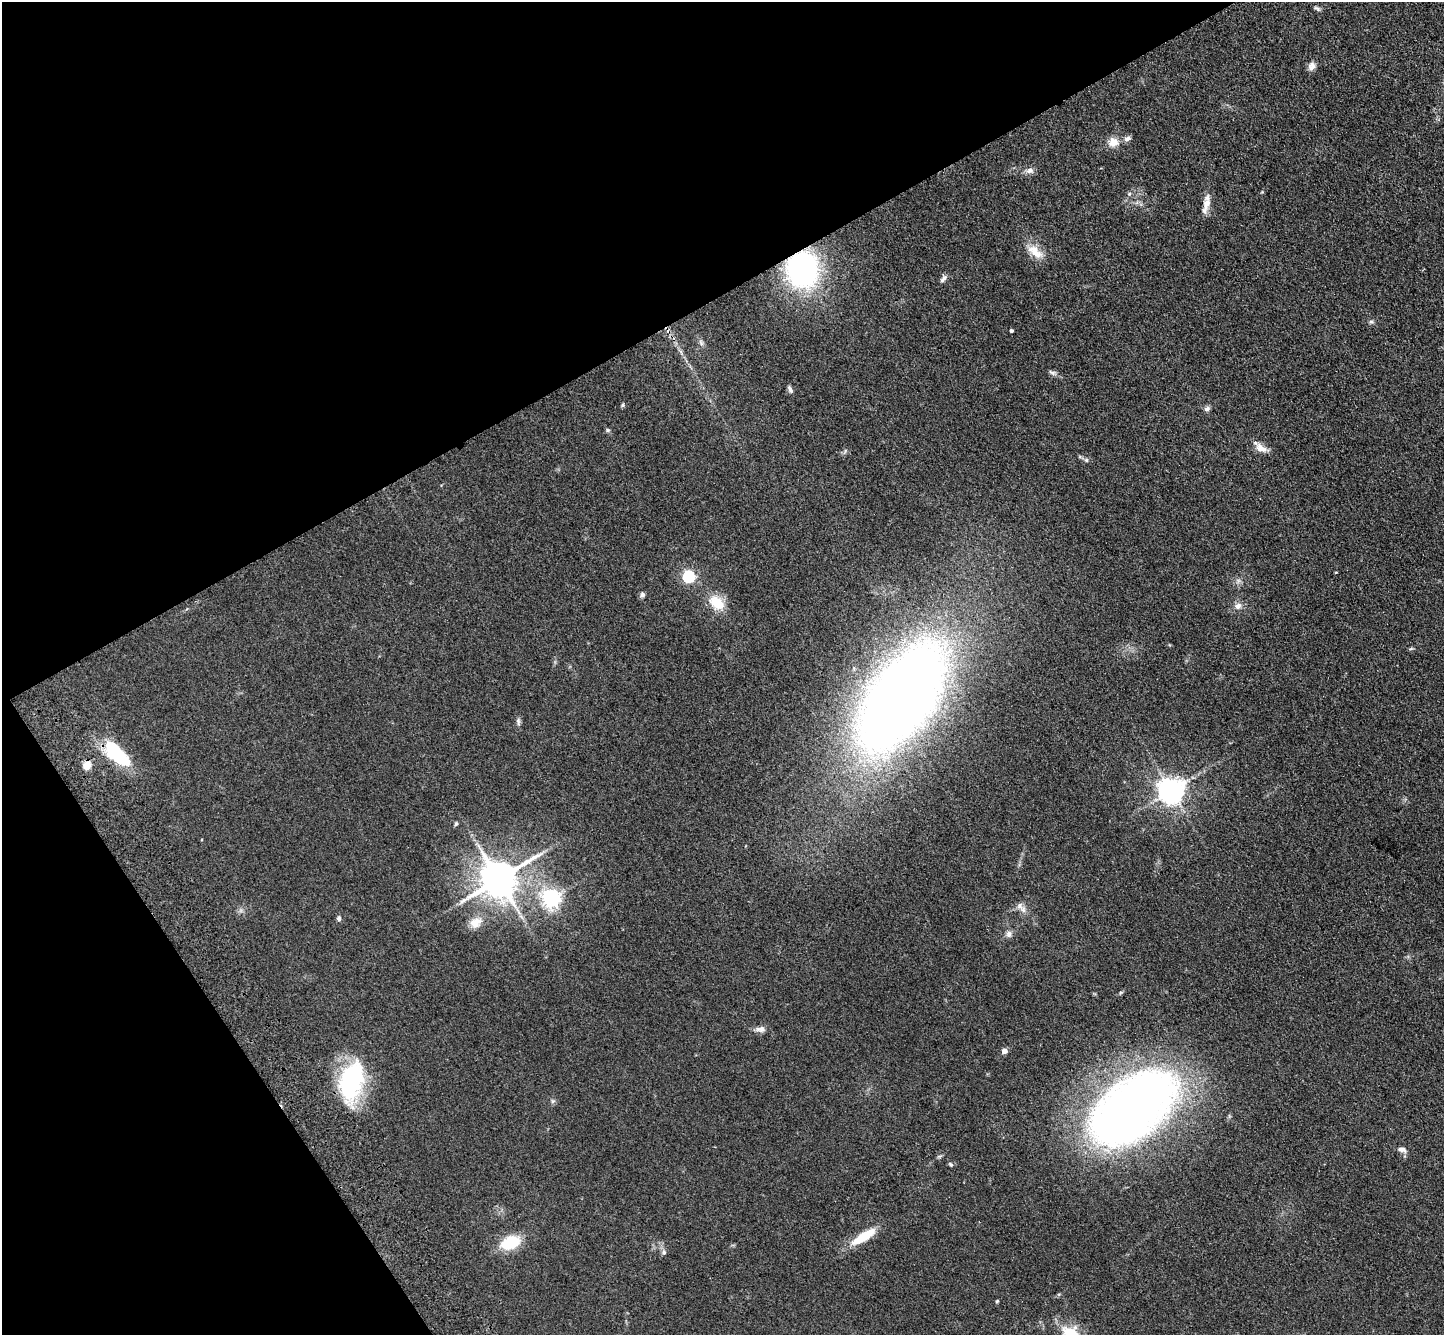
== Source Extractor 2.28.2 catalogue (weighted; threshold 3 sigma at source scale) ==
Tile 5 of 4 x 4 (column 1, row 2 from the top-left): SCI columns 106-1547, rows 3028-4360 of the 5980 x 5920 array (HDU 1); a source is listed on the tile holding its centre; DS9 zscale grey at full resolution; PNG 1446 x 1337 px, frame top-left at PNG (2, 2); no overlay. Shown black and unused: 30% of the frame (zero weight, under 3 of 4 exposures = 6% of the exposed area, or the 3 px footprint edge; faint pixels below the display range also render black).
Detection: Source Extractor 2.28.2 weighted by HDU 2 'WHT'; one run over the whole footprint, this tile lists its part. Background 0.0609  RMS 0.0079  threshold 0.0357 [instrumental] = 3 sigma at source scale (4.5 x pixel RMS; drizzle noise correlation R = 1.50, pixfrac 1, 0.05/0.05 arcsec/px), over >= 5 px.
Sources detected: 49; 1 inside a brighter object's white glare — not listed; the other 48 listed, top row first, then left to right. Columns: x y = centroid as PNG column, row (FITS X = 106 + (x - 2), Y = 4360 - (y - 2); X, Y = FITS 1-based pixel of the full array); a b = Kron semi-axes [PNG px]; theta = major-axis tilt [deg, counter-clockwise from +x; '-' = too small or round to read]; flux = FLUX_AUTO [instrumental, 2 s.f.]
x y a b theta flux
1317 8 10 4 -33 1.7
1312 66 11 8 63 3.9
1127 139 10 6 22 2.8
1113 142 13 13 - 7.8
1030 171 10 8 5 3.6
1206 204 18 10 83 7.5
1035 251 25 11 -40 12
802 269 29 26 -86 170
943 279 11 6 49 2.9
1371 322 6 5 - 1.4
1011 331 3 3 - 1.5
701 343 7 4 -73 1.7
1052 372 11 4 -14 2
790 389 11 5 -62 2
623 405 5 5 - 1.2
1207 409 7 7 - 2.3
607 430 6 5 - 1.1
1261 448 17 9 -31 6.6
1086 460 6 5 - 1.5
689 577 6 5 - 110
642 595 7 5 89 2.2
717 603 22 14 -39 16
1238 606 9 8 - 4.1
1411 648 6 4 21 0.97
901 698 93 45 56 1200
518 722 11 5 -81 2.1
117 754 39 17 -44 42
87 766 5 5 - 25
1171 790 8 8 - 820
456 824 6 5 - 1.2
499 879 11 10 - 2200
551 899 7 6 - 320
1020 906 12 8 -69 4.1
339 918 7 6 - 1.7
476 922 18 13 33 9.8
1009 934 9 7 88 2.9
761 1029 13 8 -1 3.8
1004 1051 4 4 - 6.2
350 1079 46 20 84 100
553 1101 6 6 - 1.5
1133 1108 81 44 40 690
1402 1149 11 6 -16 3.2
951 1164 6 5 - 1.3
864 1237 31 9 32 21
511 1243 19 12 20 33
664 1252 7 5 -88 1.8
997 1301 6 3 45 0.78
1071 1333 30 15 -23 21
Overlapping masked pixels (flux is a lower limit): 1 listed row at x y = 802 269
Isophote crosses this tile's border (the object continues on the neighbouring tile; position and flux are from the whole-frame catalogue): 1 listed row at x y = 1071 1333